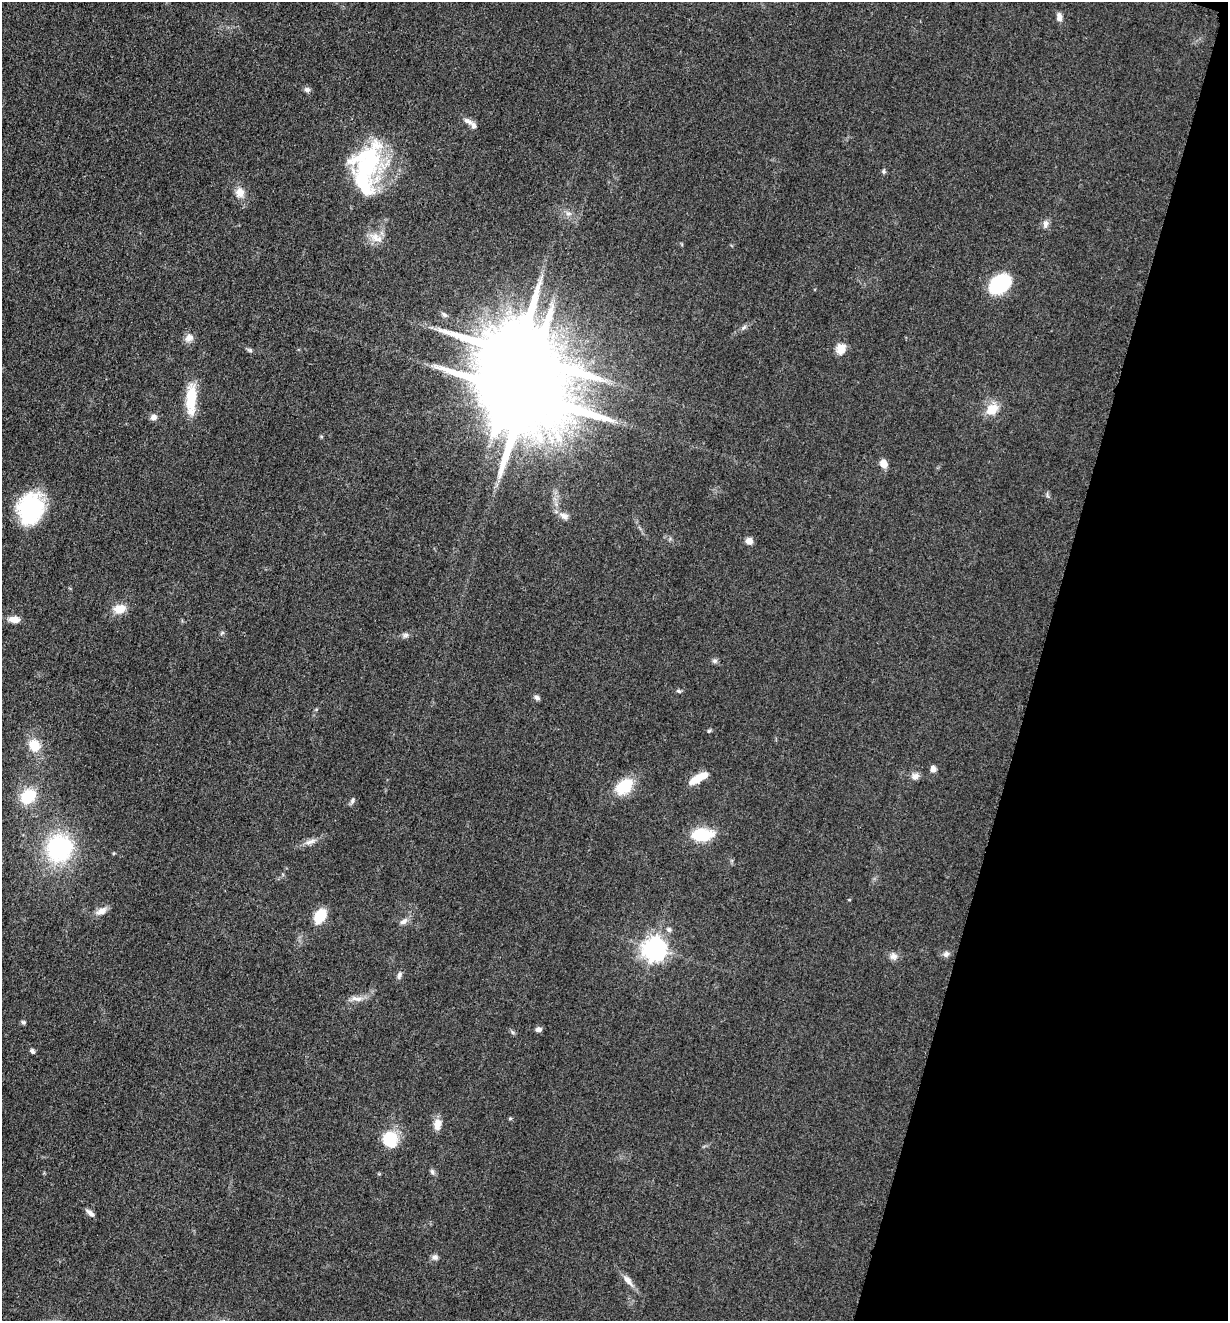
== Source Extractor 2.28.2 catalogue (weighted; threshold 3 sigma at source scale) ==
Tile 8 of 4 x 4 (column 4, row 2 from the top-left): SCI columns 3940-5165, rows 2649-3967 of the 5306 x 5294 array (HDU 1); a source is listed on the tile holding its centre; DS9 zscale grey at full resolution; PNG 1230 x 1323 px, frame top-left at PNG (2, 2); no overlay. Shown black and unused: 15% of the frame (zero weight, under 3 of 5 exposures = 1% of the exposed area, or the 3 px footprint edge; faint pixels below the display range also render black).
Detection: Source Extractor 2.28.2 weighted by HDU 2 'WHT'; one run over the whole footprint, this tile lists its part. Background 0.0505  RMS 0.0057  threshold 0.0256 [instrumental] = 3 sigma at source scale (4.5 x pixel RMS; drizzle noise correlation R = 1.50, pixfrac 1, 0.05/0.05 arcsec/px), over >= 5 px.
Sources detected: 65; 2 inside a brighter object's white glare — not listed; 3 inside a brighter listed object's ellipse — not listed separately; the other 60 listed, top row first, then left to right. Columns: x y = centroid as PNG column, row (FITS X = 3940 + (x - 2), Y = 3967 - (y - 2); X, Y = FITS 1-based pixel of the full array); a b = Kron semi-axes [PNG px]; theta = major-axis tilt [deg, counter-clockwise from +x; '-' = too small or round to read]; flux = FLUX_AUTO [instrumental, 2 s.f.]
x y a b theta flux
1059 17 10 6 -83 3.2
307 90 9 6 -17 1.5
468 121 15 7 -26 2.9
367 166 38 32 28 47
883 171 6 5 - 0.96
240 192 12 10 -81 5.3
568 213 9 4 0 1.7
1045 224 11 7 77 2.4
376 238 19 11 -28 6.3
1000 284 15 11 37 61
444 314 9 5 -37 1.5
744 327 8 4 45 1.3
189 338 12 10 20 3.4
841 349 13 11 69 5.9
525 394 24 17 -9 11000
191 399 33 11 88 20
991 409 16 12 39 9.4
153 417 8 7 - 2.5
883 464 9 7 -62 5.2
31 508 29 23 77 57
564 516 13 7 -35 3.1
749 541 7 7 - 3.4
120 609 12 9 10 8.2
14 619 13 7 -4 4.8
222 633 7 4 38 0.79
405 635 10 5 37 1.7
715 661 7 6 - 1.4
679 691 7 4 -25 0.93
537 698 8 5 -34 1.6
709 731 6 4 46 0.75
34 745 15 12 -61 11
933 769 7 6 - 2.8
915 776 10 9 - 2.6
697 779 19 9 36 8.6
624 786 20 14 40 18
28 796 12 9 43 25
352 801 9 5 69 1.3
702 835 22 12 2 22
310 842 16 6 24 3.5
59 848 21 19 64 73
101 911 15 8 24 4
320 916 13 9 61 16
404 921 11 7 38 2.7
669 930 7 6 - 1.4
654 949 8 8 - 480
946 954 9 7 43 2
894 956 11 9 1 2.9
399 975 10 6 76 1.8
357 999 18 6 -6 3.5
23 1022 6 5 - 0.99
538 1029 7 5 5 1.9
512 1032 6 4 -70 0.91
32 1051 7 5 -46 1.4
510 1118 6 4 1 0.6
437 1124 15 9 85 4.9
389 1140 16 14 -68 22
432 1172 7 5 -68 1.3
90 1213 12 5 -40 2.2
435 1257 8 7 - 2
628 1280 19 7 -50 4.1